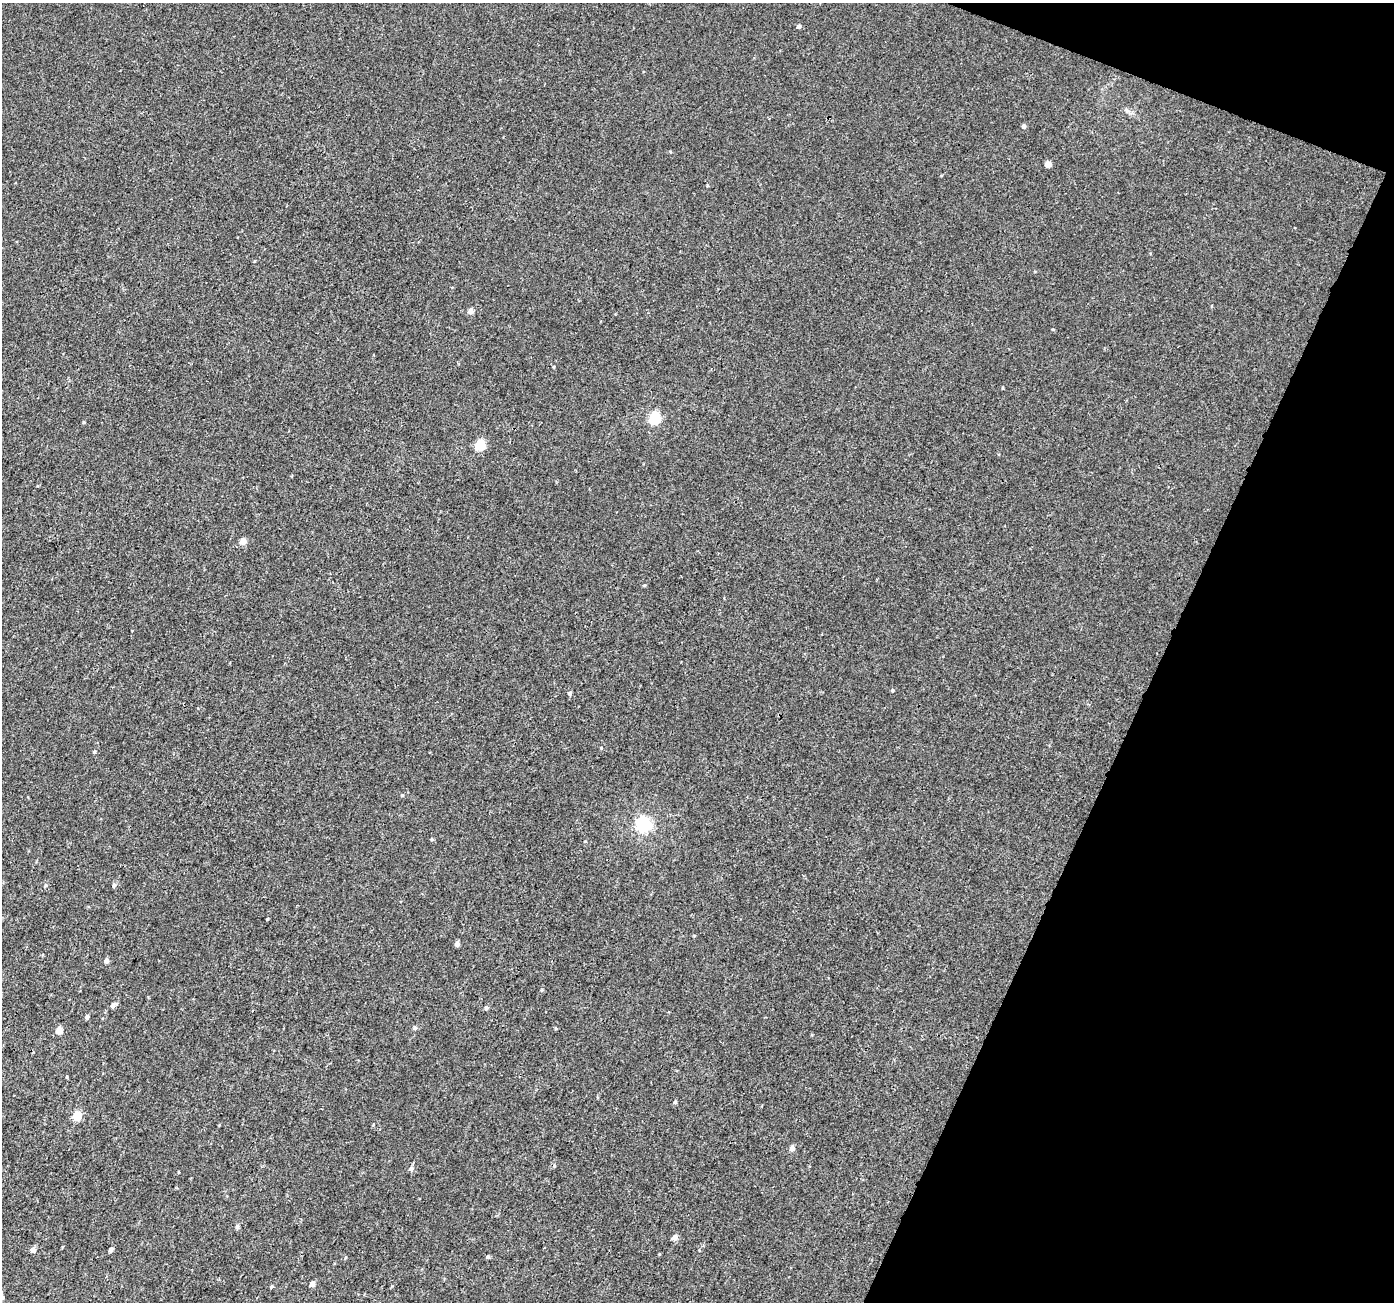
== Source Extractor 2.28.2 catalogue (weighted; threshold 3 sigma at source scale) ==
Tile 8 of 4 x 4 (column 4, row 2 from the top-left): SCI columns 4200-5591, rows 2853-4152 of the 5622 x 5770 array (HDU 1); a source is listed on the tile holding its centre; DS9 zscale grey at full resolution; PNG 1396 x 1304 px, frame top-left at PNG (2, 3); no overlay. Shown black and unused: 19% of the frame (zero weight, under 3 of 4 exposures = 4% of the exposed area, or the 3 px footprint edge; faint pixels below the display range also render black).
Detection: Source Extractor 2.28.2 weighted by HDU 2 'WHT'; one run over the whole footprint, this tile lists its part. Background 0.00224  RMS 0.0028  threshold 0.0126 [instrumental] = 3 sigma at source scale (4.5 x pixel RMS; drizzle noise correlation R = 1.50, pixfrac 1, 0.0396/0.0396 arcsec/px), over >= 5 px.
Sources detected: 38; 1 cosmic-ray / hot-pixel residue — not listed; the other 37 listed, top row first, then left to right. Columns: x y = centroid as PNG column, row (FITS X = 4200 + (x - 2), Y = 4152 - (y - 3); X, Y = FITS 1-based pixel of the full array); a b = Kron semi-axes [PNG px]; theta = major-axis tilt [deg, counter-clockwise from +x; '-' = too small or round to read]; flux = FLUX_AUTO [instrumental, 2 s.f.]
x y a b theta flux
799 26 5 4 - 0.8
1127 110 7 5 -44 0.69
1024 126 4 4 - 0.92
1048 164 5 4 - 3.3
471 311 5 5 - 1.8
655 418 6 6 - 29
84 422 4 4 - 0.28
480 445 5 5 - 17
243 541 5 4 - 3.5
644 585 5 4 - 0.3
892 690 4 4 - 0.29
570 693 5 5 - 0.6
94 752 5 4 - 0.36
644 824 6 6 - 62
431 839 5 3 - 0.28
46 885 5 4 - 0.39
114 885 6 5 - 0.64
457 943 5 4 - 1.1
106 961 5 4 - 1.2
113 1005 8 6 42 1
486 1008 5 5 - 0.6
87 1017 5 4 - 0.64
415 1028 5 5 - 0.6
556 1028 5 3 - 0.25
59 1031 5 5 - 3.3
67 1077 4 3 - 0.25
675 1102 5 4 - 0.46
77 1116 5 5 - 10
792 1148 5 5 - 1.6
411 1168 6 5 - 0.78
237 1227 5 5 - 0.61
675 1237 5 5 - 1.7
33 1250 5 5 - 1.4
111 1250 5 4 - 0.79
488 1257 4 4 - 0.47
312 1284 5 4 - 1.6
272 1286 4 4 - 0.38
Unlisted compact peaks at least as high as the median listed source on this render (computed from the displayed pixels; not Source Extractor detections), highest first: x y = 267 919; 601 748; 707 185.